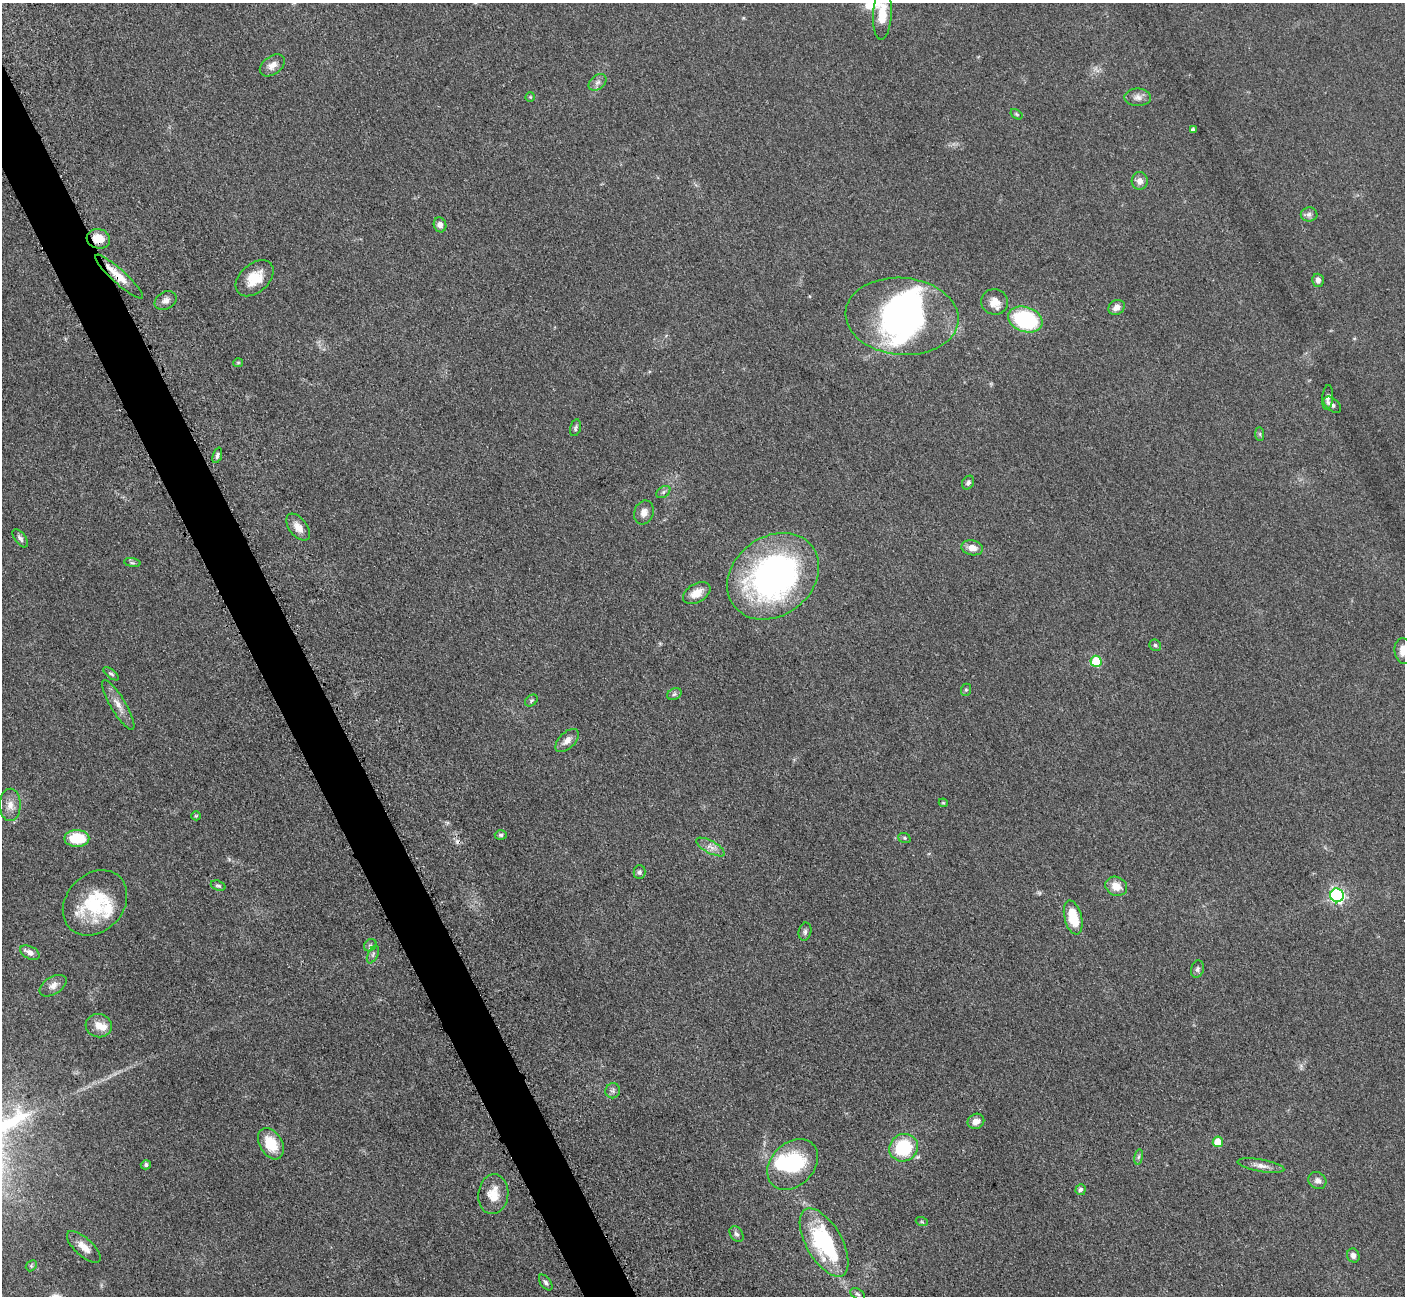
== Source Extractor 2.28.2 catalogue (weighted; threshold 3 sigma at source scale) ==
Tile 11 of 4 x 4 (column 3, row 3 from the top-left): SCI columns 2828-4230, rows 1591-2884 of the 5700 x 5663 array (HDU 1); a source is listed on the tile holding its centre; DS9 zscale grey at full resolution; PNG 1407 x 1298 px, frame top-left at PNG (2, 3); each listed source drawn as its Kron ellipse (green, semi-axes under 4 px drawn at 4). Shown black and unused: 3% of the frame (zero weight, under 3 of 5 exposures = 4% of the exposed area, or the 3 px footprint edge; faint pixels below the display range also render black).
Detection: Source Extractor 2.28.2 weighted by HDU 2 'WHT'; one run over the whole footprint, this tile lists its part. Background 0.0529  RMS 0.0056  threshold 0.0253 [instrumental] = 3 sigma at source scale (4.5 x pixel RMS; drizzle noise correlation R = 1.50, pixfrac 1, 0.05/0.05 arcsec/px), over >= 5 px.
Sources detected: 92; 2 too faint to see at this stretch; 4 inside a brighter object's white glare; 1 cosmic-ray / hot-pixel residue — neither listed nor drawn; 2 inside a brighter listed object's ellipse — not listed separately; the other 83 listed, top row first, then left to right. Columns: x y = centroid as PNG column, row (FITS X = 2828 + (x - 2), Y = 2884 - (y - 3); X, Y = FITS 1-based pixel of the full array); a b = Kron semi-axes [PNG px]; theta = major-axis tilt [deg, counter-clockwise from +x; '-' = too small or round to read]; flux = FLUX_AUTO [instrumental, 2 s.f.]
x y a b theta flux
882 14 25 9 87 13
272 65 14 9 36 4.1
597 82 10 7 39 2.5
530 97 5 5 - 0.69
1138 97 13 8 0 3.4
1016 114 6 4 -32 0.73
1193 130 4 4 - 1.7
1140 181 9 8 - 3.4
1309 214 8 7 - 2.2
440 225 7 6 - 2.8
98 239 12 9 -14 8.1
119 277 32 7 -42 9.6
255 278 22 14 41 12
1318 280 6 5 - 2.5
166 301 12 8 29 3
995 302 13 12 - 6.8
1117 307 8 7 - 4
902 316 57 38 -5 110
1025 320 18 12 -19 52
238 363 5 4 - 0.67
1328 397 12 5 86 2.3
1332 405 10 6 -41 1.7
575 428 8 5 75 1.2
1260 434 7 4 -89 0.93
217 455 8 4 70 1.5
968 483 7 5 59 1.6
663 492 8 5 37 1.3
644 512 12 9 70 3.9
298 527 15 8 -52 5
20 538 10 5 -52 1.8
972 548 11 7 -11 5.1
132 563 8 4 -8 1
773 576 49 39 38 170
697 593 15 9 31 6.4
1155 645 6 5 - 1.1
1403 651 13 9 -84 5.8
1096 661 5 5 - 21
111 674 9 4 -38 1.2
966 690 6 5 - 0.82
674 694 7 5 22 1.2
531 700 7 5 36 0.95
118 705 28 7 -59 5.8
567 740 14 8 45 3.9
943 803 4 4 - 0.62
10 805 16 10 90 5.5
196 816 5 4 - 0.6
501 835 6 4 -1 1
77 838 12 8 0 20
904 838 6 5 - 0.82
710 847 16 6 -28 3.8
639 872 7 6 - 1.3
218 886 7 5 -20 1.2
1116 886 11 9 -26 7
1337 895 7 6 - 130
95 903 36 28 47 36
1073 918 17 8 -75 16
805 932 9 6 77 1.7
370 945 7 5 43 1.1
30 953 10 6 -27 3.1
373 954 9 5 64 1.5
1197 969 9 6 73 1.4
53 986 15 8 32 4
99 1026 13 11 -7 6.5
613 1091 7 7 - 1.6
976 1121 8 7 - 3.9
1218 1142 5 5 - 14
271 1144 17 11 -59 15
904 1148 14 13 - 35
1139 1157 8 4 81 1.1
793 1164 29 21 45 37
146 1165 5 4 - 1.5
1261 1166 23 6 -10 4.1
1317 1181 9 8 - 2.6
1080 1190 5 5 - 1.8
493 1194 20 15 83 10
922 1222 6 4 -19 0.73
737 1234 8 6 -54 1.6
824 1242 38 18 -60 61
84 1247 21 9 -43 6
1353 1255 7 6 - 2.5
31 1266 6 4 45 0.9
546 1282 9 5 -53 1.3
857 1294 8 5 -27 1.2
Overlapping masked pixels (flux is a lower limit): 2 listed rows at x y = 98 239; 119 277
Isophote crosses this tile's border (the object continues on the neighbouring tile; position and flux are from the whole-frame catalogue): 2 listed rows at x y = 882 14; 1403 651